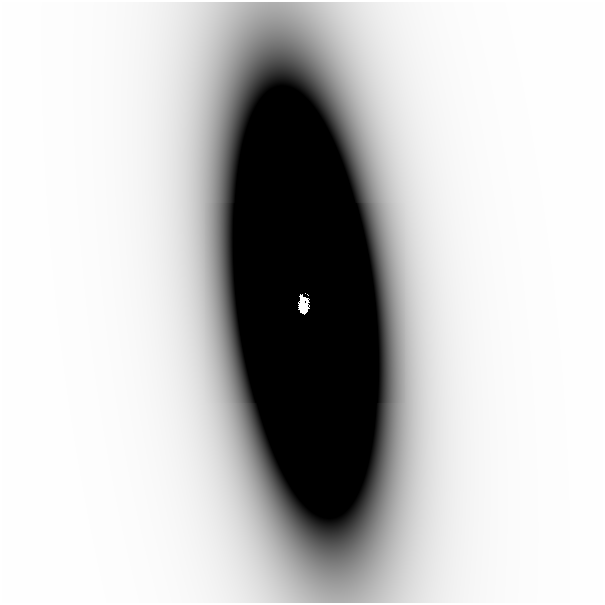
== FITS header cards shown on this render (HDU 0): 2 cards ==
NAXIS1  =                  601
NAXIS2  =                  601

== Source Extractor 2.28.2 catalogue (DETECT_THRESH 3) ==
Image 601 x 601 px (HDU 0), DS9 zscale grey, 1 PNG px = 1 image px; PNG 605 x 605 px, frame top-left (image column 1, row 601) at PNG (0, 2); no overlay
Background -2.38e-07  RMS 1.4e-07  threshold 4.16e-07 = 3 sigma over >= 5 px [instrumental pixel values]
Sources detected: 3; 1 with non-positive FLUX_AUTO (blend fragments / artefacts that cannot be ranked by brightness) is not listed; the other 2 listed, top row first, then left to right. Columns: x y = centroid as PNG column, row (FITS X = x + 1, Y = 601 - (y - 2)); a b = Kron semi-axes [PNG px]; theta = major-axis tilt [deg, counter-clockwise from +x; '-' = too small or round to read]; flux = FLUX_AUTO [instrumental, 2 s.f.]
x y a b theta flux
194 199 79 28 -89 0.0019
301 306 12 7 -87 3.3
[1 non-positive-flux detection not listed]